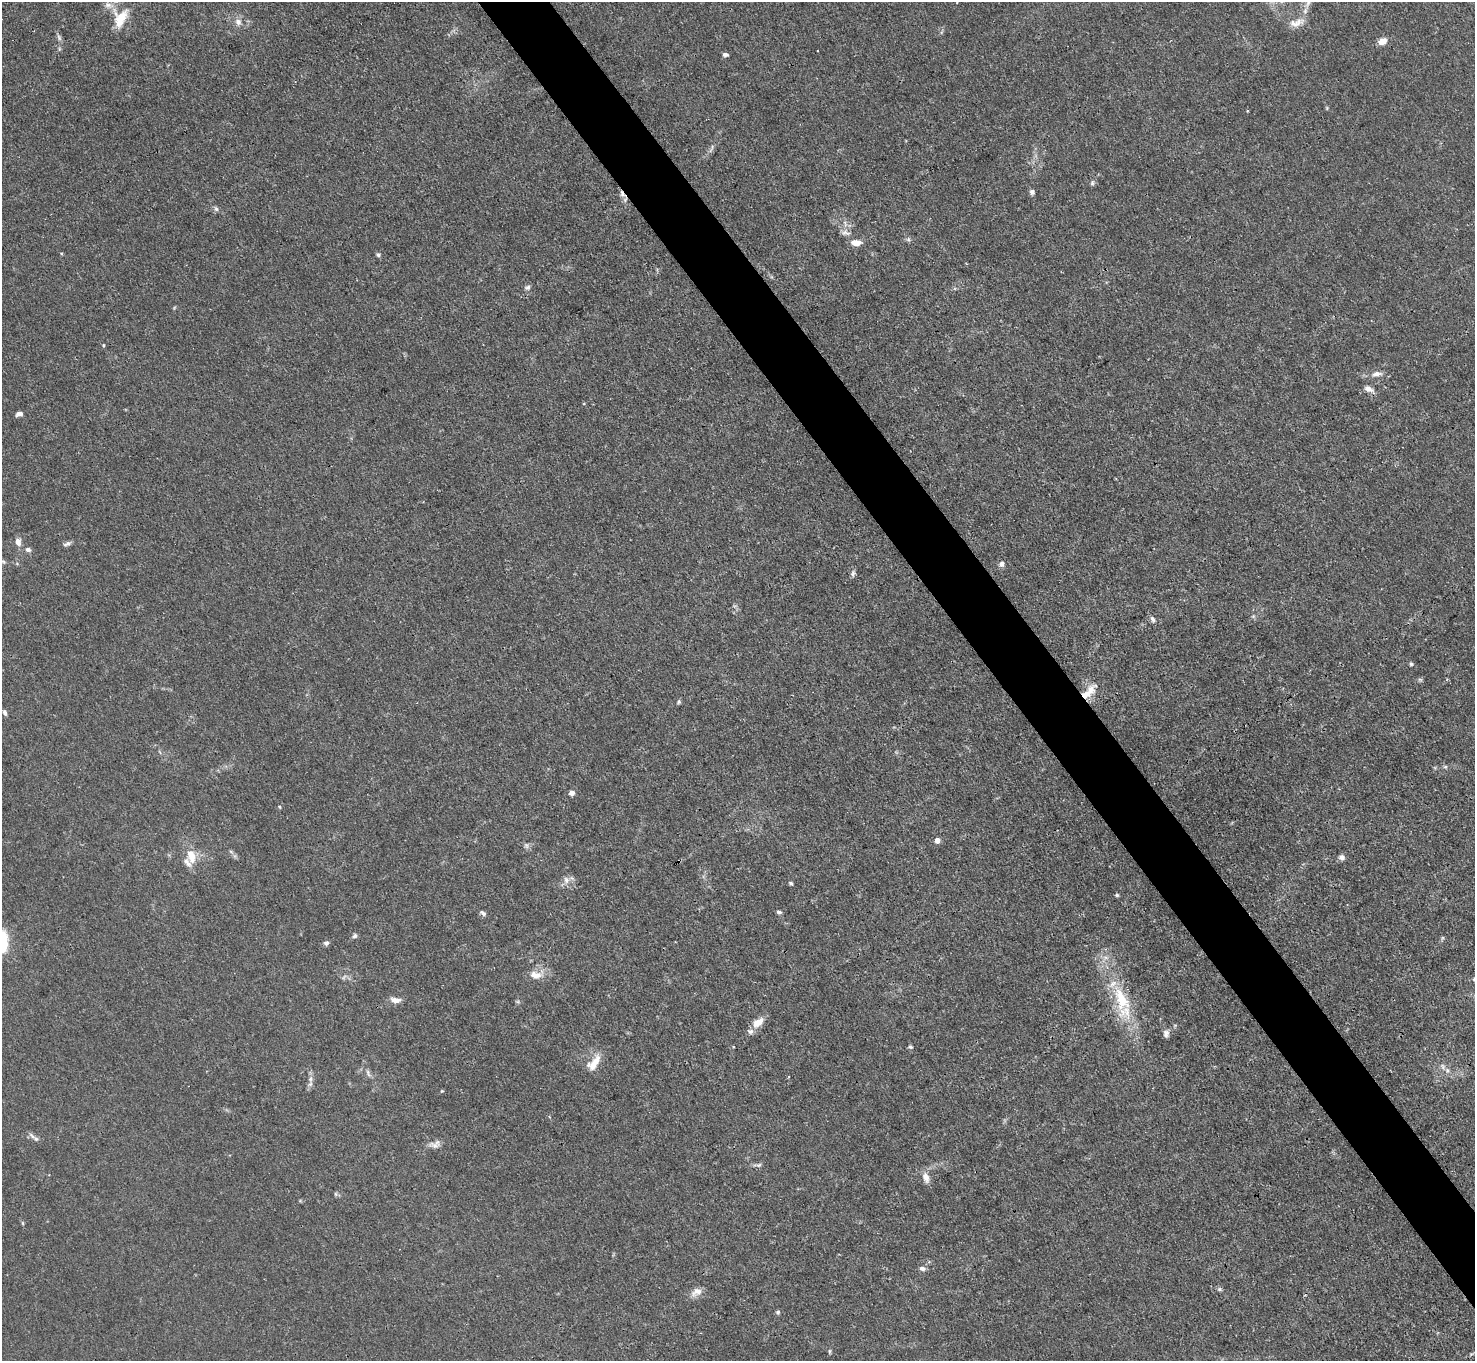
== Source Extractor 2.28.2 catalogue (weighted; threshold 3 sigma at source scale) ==
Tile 6 of 4 x 4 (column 2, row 2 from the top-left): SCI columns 1475-2947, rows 2875-4233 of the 5894 x 5887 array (HDU 1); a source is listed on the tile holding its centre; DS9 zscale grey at full resolution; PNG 1477 x 1363 px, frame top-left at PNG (2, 2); no overlay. Shown black and unused: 5% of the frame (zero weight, under 3 of 4 exposures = <1% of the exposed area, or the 3 px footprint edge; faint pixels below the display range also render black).
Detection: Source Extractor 2.28.2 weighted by HDU 2 'WHT'; one run over the whole footprint, this tile lists its part. Background 0.0269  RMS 0.0028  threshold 0.0124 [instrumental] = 3 sigma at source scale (4.5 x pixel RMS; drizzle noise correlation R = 1.50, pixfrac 1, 0.05/0.05 arcsec/px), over >= 5 px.
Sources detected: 81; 2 too faint to see at this stretch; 2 cosmic-ray / hot-pixel residue — not listed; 5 inside a brighter listed object's ellipse — not listed separately; the other 72 listed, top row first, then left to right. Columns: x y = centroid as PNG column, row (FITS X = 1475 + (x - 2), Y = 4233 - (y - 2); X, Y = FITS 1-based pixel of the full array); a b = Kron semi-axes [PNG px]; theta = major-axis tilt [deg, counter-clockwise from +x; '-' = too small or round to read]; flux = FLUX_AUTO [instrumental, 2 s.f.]
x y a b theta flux
1308 3 17 6 68 1.9
120 18 29 19 72 7.1
238 22 10 9 - 1.7
1297 23 23 10 16 2.8
59 38 9 5 -64 0.76
1382 41 10 7 23 2.3
59 49 6 4 72 0.42
725 54 6 4 -3 0.78
712 147 9 5 80 0.7
1092 183 8 5 81 0.61
1032 192 6 6 - 0.84
216 209 8 5 -72 0.64
845 233 13 6 -13 1.2
908 240 7 5 -29 0.55
856 242 12 6 0 2.7
378 255 5 4 - 0.56
527 287 8 6 23 0.74
103 345 4 4 - 0.3
1377 374 16 7 11 1.8
1369 389 12 7 -24 1.6
19 414 8 5 8 1.1
18 542 10 7 -77 1.6
67 544 10 5 21 0.86
28 550 7 6 - 0.95
3 562 6 4 -30 0.5
1001 564 7 6 - 1.1
853 573 9 6 71 0.74
1253 616 6 5 - 0.48
1153 619 9 6 -57 0.88
1411 664 5 4 - 0.43
1420 679 7 4 -1 0.45
1090 689 19 15 47 4
679 702 6 5 - 0.49
5 712 6 4 -75 0.79
1445 767 6 5 - 0.47
572 793 6 5 - 1.3
279 807 5 4 - 0.29
937 840 5 5 - 2
231 852 6 4 -20 0.44
191 856 17 10 -74 4.7
1341 857 8 7 - 0.97
566 880 11 9 -87 1.7
791 883 5 4 - 0.47
1117 895 5 4 - 0.42
779 912 6 4 -21 0.58
483 913 10 5 -37 0.73
355 936 7 6 - 0.63
2 942 22 10 -88 12
326 943 7 6 - 0.78
536 976 17 10 13 3
1121 999 40 19 -67 15
395 1000 13 7 -5 1.9
518 1002 6 4 -18 0.4
758 1022 15 9 37 3.4
1166 1034 11 7 -80 1.2
733 1046 3 3 - 0.26
910 1047 5 4 - 0.46
594 1063 23 10 54 4.4
1443 1067 9 6 -74 1
368 1073 12 5 -66 0.93
310 1079 10 6 77 1.2
36 1139 9 6 -39 0.87
435 1145 17 8 -8 1.6
759 1165 8 5 24 0.58
926 1177 16 9 -70 2
336 1194 6 5 - 0.44
22 1223 6 4 -88 0.31
922 1268 9 6 -8 1
1219 1289 7 5 -36 0.5
696 1292 17 10 30 2.2
778 1312 5 5 - 0.55
829 1351 7 3 -90 0.39
Overlapping masked pixels (flux is a lower limit): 1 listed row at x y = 1121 999
Isophote crosses this tile's border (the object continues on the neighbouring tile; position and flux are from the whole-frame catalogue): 3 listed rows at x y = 1308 3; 120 18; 2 942